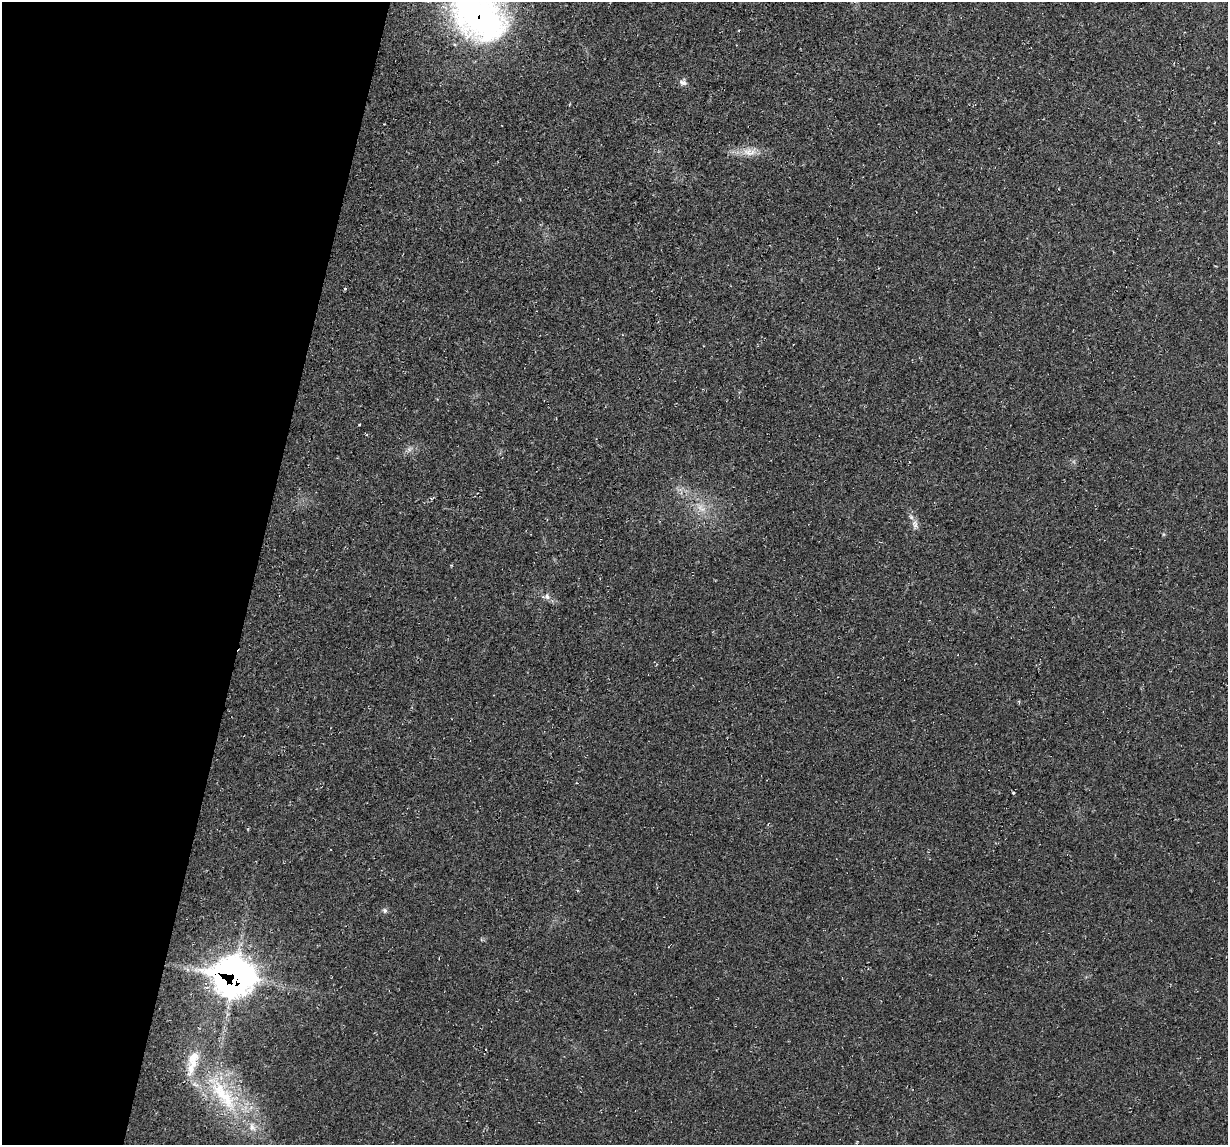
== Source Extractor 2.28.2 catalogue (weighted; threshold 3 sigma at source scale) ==
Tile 9 of 4 x 4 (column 1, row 3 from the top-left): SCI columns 1-1226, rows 1261-2403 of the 4905 x 4926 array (HDU 1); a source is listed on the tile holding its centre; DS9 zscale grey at full resolution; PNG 1230 x 1147 px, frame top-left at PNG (2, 2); no overlay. Shown black and unused: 21% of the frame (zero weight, under 2 of 3 exposures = <1% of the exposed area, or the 3 px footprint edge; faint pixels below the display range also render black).
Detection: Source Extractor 2.28.2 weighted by HDU 2 'WHT'; one run over the whole footprint, this tile lists its part. Background 0.0197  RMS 0.006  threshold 0.0268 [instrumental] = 3 sigma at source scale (4.5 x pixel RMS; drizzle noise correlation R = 1.50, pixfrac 1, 0.05/0.05 arcsec/px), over >= 5 px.
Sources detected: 18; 1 cosmic-ray / hot-pixel residue — not listed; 5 inside a brighter listed object's ellipse — not listed separately; the other 12 listed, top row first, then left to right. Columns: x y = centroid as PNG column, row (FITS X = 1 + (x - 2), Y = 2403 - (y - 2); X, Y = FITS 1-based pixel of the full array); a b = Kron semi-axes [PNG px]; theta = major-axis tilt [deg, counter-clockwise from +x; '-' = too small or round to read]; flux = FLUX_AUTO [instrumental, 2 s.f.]
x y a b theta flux
479 15 68 47 -45 180
683 82 10 8 -12 2.5
749 152 22 11 1 8.3
1215 266 3 2 - 0.45
409 449 6 6 - 1.6
701 508 15 8 -39 5.9
915 525 16 7 -87 3.3
547 596 8 7 - 2.3
1013 793 4 3 - 0.52
385 910 7 6 - 1.3
234 977 17 15 -16 900
223 1094 74 23 -53 65
Overlapping masked pixels (flux is a lower limit): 2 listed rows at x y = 479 15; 234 977
Isophote crosses this tile's border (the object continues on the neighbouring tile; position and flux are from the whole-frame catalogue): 1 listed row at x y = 479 15